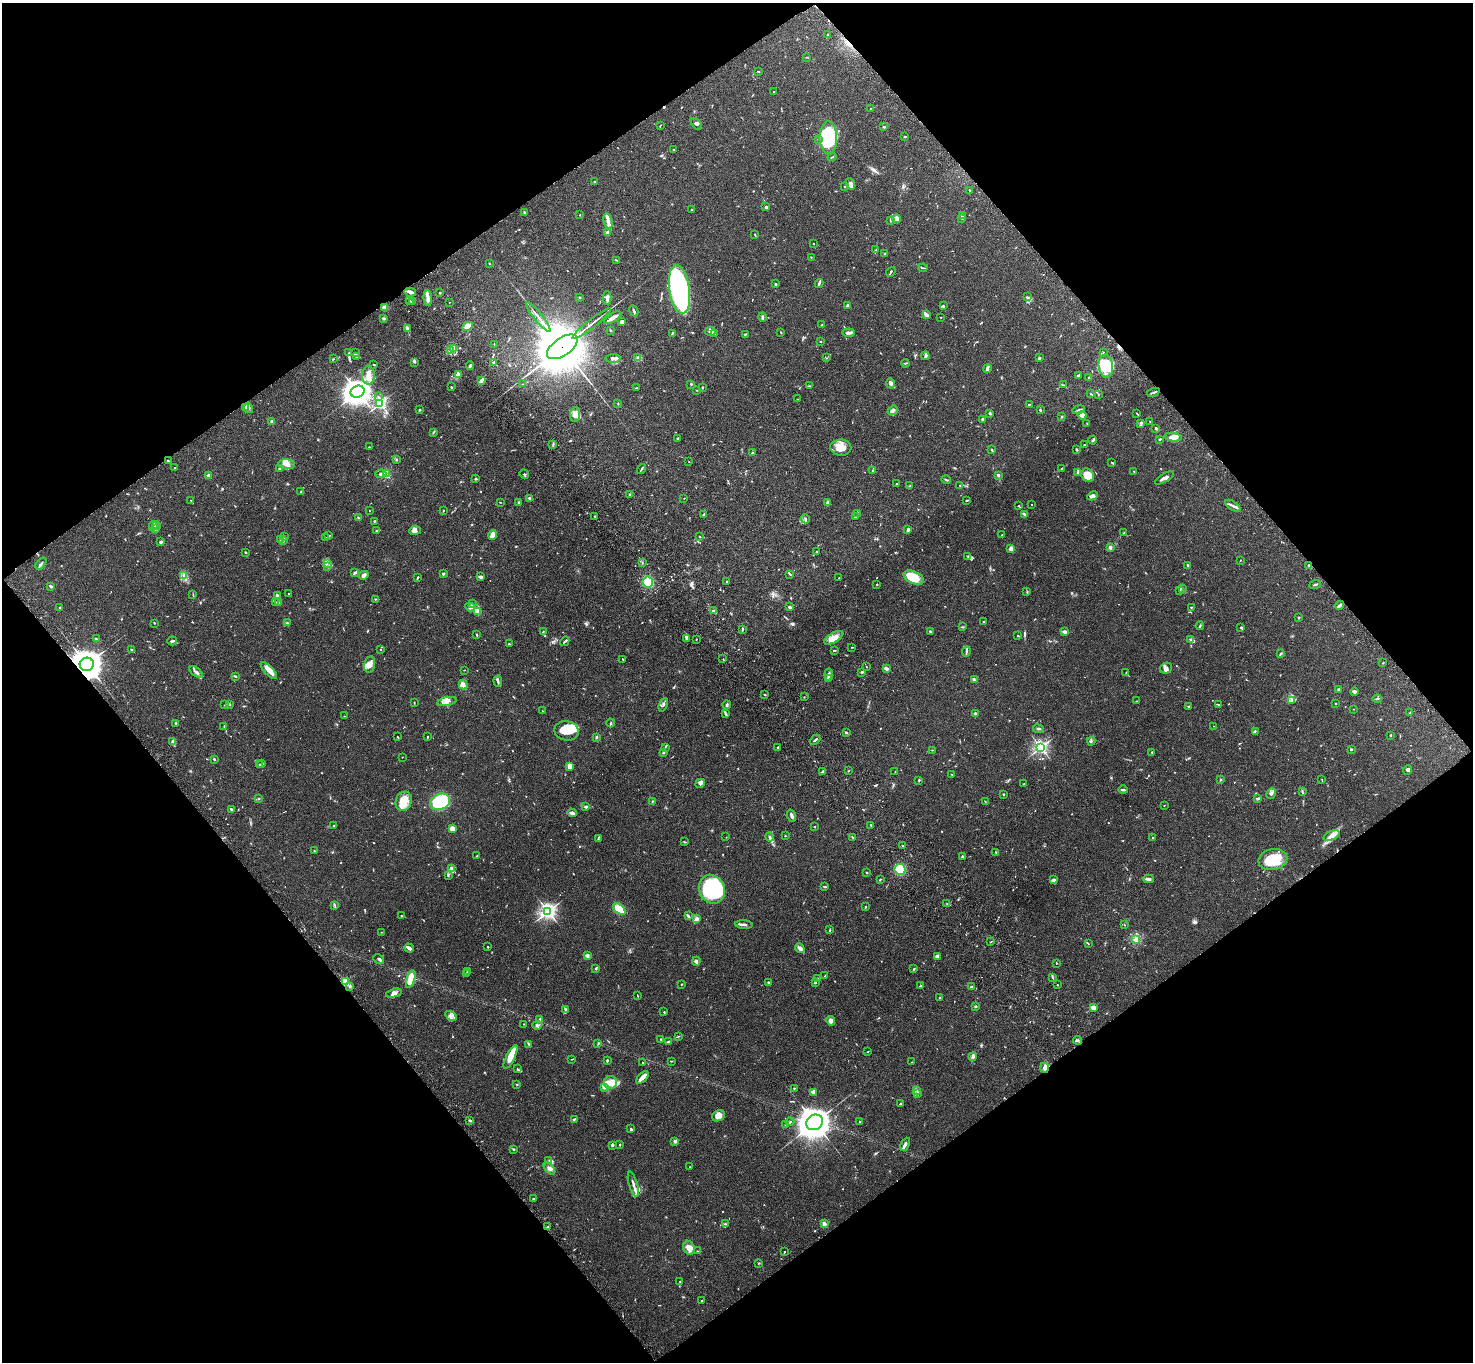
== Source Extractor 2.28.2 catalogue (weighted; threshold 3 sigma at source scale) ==
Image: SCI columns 103-5986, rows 240-5679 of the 6091 x 6060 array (HDU 1 of 3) = the unmasked area's bounding box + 8 px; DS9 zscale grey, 4 x 4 block average (1 PNG px = mean of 4 x 4 image px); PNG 1475 x 1364 px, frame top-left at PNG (2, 3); each listed source drawn as its Kron ellipse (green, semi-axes under 4 px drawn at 4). Shown black and unused: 49% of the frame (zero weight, under 3 of 4 exposures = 6% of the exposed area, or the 3 px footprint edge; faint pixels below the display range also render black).
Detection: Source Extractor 2.28.2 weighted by HDU 2 'WHT'. Background 0.0792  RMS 0.0059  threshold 0.0263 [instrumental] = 3 sigma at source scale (4.5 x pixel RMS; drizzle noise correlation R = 1.50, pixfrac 1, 0.05/0.05 arcsec/px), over >= 5 px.
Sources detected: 987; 3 too faint to see at this stretch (4 x 4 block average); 6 inside a brighter object's white glare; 5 cosmic-ray / hot-pixel residue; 3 long thin detections or spike segments (spike, bleed or trail) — neither listed nor drawn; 40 coinciding with a brighter row at this scale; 60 inside a brighter listed object's ellipse — not listed separately; of the other 870, all 500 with FLUX_AUTO >= 1.58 (the completeness limit of this list) listed and drawn (370 fainter detections not listed), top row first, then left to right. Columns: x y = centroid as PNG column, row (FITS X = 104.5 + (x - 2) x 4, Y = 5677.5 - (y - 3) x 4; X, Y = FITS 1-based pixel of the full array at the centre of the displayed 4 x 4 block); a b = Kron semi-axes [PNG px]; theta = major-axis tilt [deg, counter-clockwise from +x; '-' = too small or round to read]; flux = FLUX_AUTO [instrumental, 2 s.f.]
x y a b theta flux
827 34 3 2 - 2
806 57 2 2 - 1.9
758 72 2 2 - 3.5
774 92 3 2 - 1.6
870 108 2 2 - 2
696 124 7 3 -47 7.1
660 126 2 2 - 1.9
884 127 2 2 - 4.6
905 136 3 2 - 2.5
828 138 16 9 -90 260
818 139 2 2 - 2.3
673 150 2 2 - 2
832 157 4 2 - 3
594 181 2 2 - 3.3
850 184 6 3 -64 10
845 186 2 2 - 2
969 190 2 2 - 3.1
766 207 2 2 - 25
692 210 2 2 - 2.6
524 212 3 2 - 2.8
580 215 2 2 - 1.6
963 215 4 2 - 3.9
896 219 4 3 - 16
962 219 2 2 - 1.7
890 220 4 2 - 3.1
608 221 8 3 -74 17
608 232 2 2 - 12
755 235 2 2 - 2.5
813 243 2 2 - 1.6
876 250 3 2 - 1.9
885 254 2 2 - 1.6
811 257 2 2 - 1.7
617 260 3 2 - 2
489 263 2 2 - 2
923 268 4 2 - 3.2
891 272 5 2 - 3.3
819 283 4 2 - 5.3
775 284 2 2 - 12
679 290 24 10 -82 710
410 292 6 3 -12 16
440 293 2 2 - 3.6
579 297 3 2 - 2.2
1027 297 3 2 - 3.5
428 298 8 2 -87 15
607 298 6 2 90 17
410 300 2 2 - 5.6
412 302 2 2 - 4
449 302 2 2 - 2
847 305 3 3 - 4.1
943 306 4 2 - 4.2
384 307 2 2 - 82
634 311 6 2 -63 6.9
926 314 3 3 - 8.7
538 317 19 2 -51 18
762 317 4 2 - 6.9
941 317 2 2 - 1.7
383 318 4 2 - 3.9
613 318 10 2 31 27
622 322 4 3 - 9.2
592 323 24 2 38 18
822 325 3 2 - 2.2
468 326 5 4 - 26
407 329 4 3 - 6.5
610 330 2 2 - 2.4
710 331 5 2 - 6.8
781 332 3 2 - 2.8
672 333 3 2 - 4
714 333 4 3 - 11
849 333 6 2 6 16
745 334 4 2 - 2.9
820 341 2 2 - 3.3
494 344 2 2 - 1.7
562 347 18 9 35 26000
453 349 3 2 - 5
450 350 4 3 - 7.7
349 353 2 2 - 3.8
355 353 2 2 - 2.1
1103 353 2 2 - 2.9
925 356 4 2 - 7
357 357 2 2 - 1.6
613 358 7 3 3 12
638 358 4 3 - 6
826 358 2 2 - 2.1
1039 358 3 2 - 4.8
333 359 2 2 - 2.6
415 362 3 2 - 2
493 362 2 2 - 3
905 363 4 2 - 3
374 364 2 2 - 2.6
470 366 4 2 - 6.5
1106 366 12 7 -81 64
987 368 4 2 - 12
368 375 9 6 88 29
458 375 4 3 - 38
1078 375 3 2 - 5.8
1088 378 2 2 - 3.2
481 380 3 2 - 19
890 383 5 3 - 11
523 384 4 2 - 2.9
691 384 2 2 - 3.6
1063 385 2 2 - 1.9
810 386 2 2 - 2.3
451 387 3 2 - 4.2
702 387 3 2 - 2.8
636 388 2 2 - 2
697 390 2 2 - 2.2
357 392 7 6 - 3100
1153 392 6 2 22 6.3
1091 394 3 2 - 2.4
1098 394 2 2 - 1.8
378 396 2 2 - 1.8
797 399 2 2 - 1.7
380 403 2 2 - 620
618 403 2 2 - 2
1029 404 2 2 - 3.6
246 407 3 2 - 9.5
248 408 5 4 - 8.6
419 410 2 2 - 3.2
893 410 5 3 - 16
1040 410 2 2 - 5.1
1079 410 6 2 14 5.6
990 413 2 2 - 5.3
575 414 7 5 80 21
1137 414 4 2 - 2.7
1082 415 4 3 - 21
1062 417 3 2 - 2.7
983 419 2 2 - 7.7
272 422 4 3 - 7.6
1150 422 2 2 - 1.8
1087 423 2 2 - 1.6
1141 423 2 2 - 2
1155 428 3 2 - 3.8
433 432 4 2 - 2.9
1173 437 9 3 -7 31
677 438 2 2 - 2.9
1160 439 2 2 - 2
1093 440 4 2 - 4.4
553 444 3 2 - 2.7
1084 445 2 2 - 2.6
369 447 2 2 - 2
841 448 10 8 -2 51
992 449 3 2 - 3.3
1077 450 3 2 - 3.3
752 453 2 2 - 5.5
396 460 3 2 - 2.3
168 461 3 2 - 4.7
689 462 2 2 - 1.6
1112 463 3 2 - 3.4
286 464 8 4 -4 18
174 467 2 2 - 2.1
279 468 2 2 - 3.1
1062 468 2 2 - 2
641 469 5 2 - 4.4
873 470 2 2 - 3.5
1078 472 4 2 - 4.6
1134 472 4 2 - 1.8
381 474 5 3 - 9.5
386 474 2 2 - 230
524 474 5 2 - 3.6
209 475 2 2 - 63
998 475 3 2 - 5.5
1087 475 7 6 - 61
1165 478 11 2 32 12
476 479 3 2 - 4.1
946 480 5 2 - 4.1
897 484 2 2 - 3.3
960 485 2 2 - 1.9
909 486 2 2 - 2.1
301 492 3 2 - 3.5
630 494 3 2 - 2.6
1093 496 5 4 - 10
530 498 3 2 - 7.8
684 498 2 2 - 3.3
191 500 2 2 - 3.1
967 500 3 2 - 4.4
500 502 2 2 - 1.7
519 502 3 2 - 3.7
827 503 3 2 - 6.1
1031 504 2 2 - 1.7
1018 506 2 2 - 2.1
1233 506 9 2 -32 9.8
369 511 2 2 - 2
443 511 3 2 - 2.5
704 514 2 2 - 2.8
858 514 2 2 - 3.3
1024 514 4 2 - 4.3
595 516 3 2 - 3.4
855 517 3 2 - 2.1
358 518 3 2 - 3
805 519 4 2 - 4.5
374 521 3 2 - 3.1
153 526 5 3 - 9.4
156 526 4 2 - 5.4
155 528 4 2 - 4.8
415 530 6 3 8 13
908 530 3 2 - 9.7
376 531 3 2 - 2.5
1124 533 2 2 - 2.1
492 535 5 4 - 18
1002 535 3 2 - 2.5
285 536 2 2 - 1.7
328 536 3 2 - 2.5
700 537 3 2 - 2
325 538 2 2 - 2.2
281 540 2 2 - 1.6
283 540 2 2 - 2.2
161 542 2 2 - 33
1110 547 2 2 - 40
1011 549 4 2 - 16
246 552 2 2 - 3.1
817 552 3 2 - 3.1
968 557 2 2 - 2.2
1240 560 2 2 - 1.7
642 562 3 2 - 1.8
41 563 7 2 53 5.8
327 563 3 2 - 3.5
1188 565 3 2 - 4.1
1309 565 3 2 - 4.8
328 567 3 2 - 3.7
355 573 3 2 - 8.1
443 574 3 2 - 5.7
790 574 2 2 - 2.5
364 575 5 3 - 11
184 576 2 2 - 2.3
481 577 2 2 - 16
914 577 11 6 -25 110
417 578 3 2 - 4.4
839 578 2 2 - 1.9
727 581 2 2 - 2.7
648 582 5 5 - 61
877 584 2 2 - 3.1
1315 584 6 2 19 4.4
50 586 3 2 - 6.6
1182 589 4 2 - 9.1
1180 590 3 2 - 2.2
1027 592 2 2 - 1.6
289 594 2 2 - 1.6
193 595 2 2 - 3
277 595 3 2 - 6.6
376 599 2 2 - 2.4
276 602 2 2 - 1.6
279 602 2 2 - 3.6
473 604 4 2 - 2.8
1339 605 5 2 - 12
470 607 5 3 - 8.7
790 607 4 2 - 7.8
1191 607 2 2 - 2.4
60 608 3 2 - 2.6
714 611 3 2 - 4.3
478 612 4 2 - 3.7
1298 618 2 2 - 3.8
983 621 2 2 - 7.2
154 623 2 2 - 2.4
288 623 3 2 - 3.2
1200 626 4 2 - 3.8
963 627 4 2 - 3.6
1241 628 4 2 - 3.6
742 630 4 2 - 2.8
543 631 2 2 - 1.9
930 631 3 2 - 3.7
1065 632 3 2 - 12
476 635 3 2 - 4.1
1018 636 3 2 - 1.7
687 638 3 3 - 7.6
834 638 10 5 30 38
96 639 3 2 - 2.3
696 639 2 2 - 2.5
1191 640 3 2 - 9.2
172 641 5 2 - 7.3
565 641 5 2 - 4.6
509 644 2 2 - 3.3
852 647 3 2 - 1.8
132 650 4 2 - 2.6
380 650 2 2 - 2.4
834 650 3 2 - 3.5
966 652 5 2 - 6.7
1280 654 4 2 - 3.9
622 659 3 2 - 1.9
723 659 2 2 - 1.8
1383 663 3 2 - 1.8
87 664 7 6 - 5900
369 664 8 5 77 24
866 667 2 2 - 1.7
886 668 3 2 - 17
1166 668 6 5 - 15
269 670 10 4 -46 38
464 670 2 2 - 1.6
196 672 7 2 -39 16
861 672 3 2 - 4.7
1126 673 4 2 - 1.9
829 674 6 2 84 9
235 676 3 2 - 4
828 678 3 2 - 20
974 680 4 2 - 3.8
498 681 5 3 - 6.3
463 684 5 3 - 18
1339 689 2 2 - 28
1354 692 4 2 - 15
765 695 2 2 - 2.2
804 697 2 2 - 1.8
1377 699 4 2 - 3.1
447 701 10 3 12 15
1136 701 2 2 - 1.8
1291 701 3 2 - 4.9
414 703 3 2 - 1.9
1336 703 2 2 - 2.2
1218 704 3 2 - 2.5
225 705 2 2 - 3.4
230 705 2 2 - 3
663 705 7 3 69 6.7
727 705 4 2 - 5.9
1189 706 3 2 - 3.6
1353 709 2 2 - 1.9
542 711 3 2 - 1.7
725 713 3 2 - 3.1
975 713 3 2 - 3.6
1410 713 2 2 - 3
344 716 2 2 - 2.8
611 723 4 2 - 4.2
176 724 4 2 - 3.3
224 726 2 2 - 2.2
1214 726 3 2 - 1.6
1038 729 5 2 - 6.1
566 731 12 9 -13 82
1255 731 3 2 - 3.1
846 733 2 2 - 7.2
1390 735 2 2 - 6.3
398 737 2 2 - 2.9
428 737 2 2 - 2.4
596 737 2 2 - 5.3
815 740 6 2 43 5.8
1091 741 4 2 - 4.3
173 742 4 3 - 14
665 747 3 2 - 2.9
1041 747 3 2 - 750
777 748 2 2 - 1.7
1351 749 2 2 - 3.8
932 750 2 2 - 2.7
1152 752 3 2 - 2.6
663 753 3 2 - 3.8
402 757 2 2 - 2.8
214 759 2 2 - 3.3
262 763 4 2 - 4.3
260 765 3 2 - 3.4
570 766 3 2 - 48
1408 770 5 4 - 6.3
823 771 3 2 - 8.2
848 771 3 2 - 2
895 772 2 2 - 1.7
951 774 2 2 - 1.8
1221 779 2 2 - 2.3
1322 779 2 2 - 1.9
919 780 3 2 - 2.6
700 783 5 3 - 9.4
1024 784 2 2 - 2.7
1123 790 5 2 - 5.8
1302 791 2 2 - 2.3
1003 794 2 2 - 11
1271 794 5 3 - 6.8
1257 798 4 2 - 4.8
259 799 2 2 - 1.9
404 801 10 8 69 54
652 801 2 2 - 3.6
985 801 2 2 - 1.7
440 802 10 8 21 210
1164 806 2 2 - 2.4
586 807 3 2 - 7.1
231 809 2 2 - 5.3
572 813 5 2 - 16
792 816 6 3 -70 8.2
871 825 3 2 - 4.7
334 826 2 2 - 7
814 826 2 2 - 11
452 829 3 3 - 24
1332 835 8 4 22 20
785 836 2 2 - 2.1
726 837 2 2 - 1.7
770 837 4 3 - 6.1
852 837 2 2 - 2.1
1153 837 2 2 - 2.3
598 839 4 2 - 3.2
684 842 3 2 - 2.6
903 846 2 2 - 2.3
314 851 2 2 - 1.8
996 852 3 2 - 1.9
477 856 2 2 - 1.9
962 857 3 2 - 3.8
1273 859 14 10 12 110
452 868 3 2 - 5.4
900 869 5 5 - 130
867 872 2 2 - 3.5
448 875 2 2 - 2.7
880 879 2 2 - 3.2
1148 879 5 3 - 7.3
1053 880 4 3 - 9.3
825 887 4 2 - 3.6
712 889 14 12 -66 390
947 904 2 2 - 2
335 905 3 2 - 3.4
866 907 3 2 - 2.9
619 909 7 4 -41 98
548 911 3 3 - 1200
401 916 3 2 - 2
688 916 3 2 - 8
696 919 3 3 - 8.6
744 924 9 2 -5 11
1124 925 2 2 - 2
830 930 4 2 - 3.2
381 932 3 2 - 1.7
1136 939 3 2 - 5
991 942 3 2 - 2.2
1088 943 3 2 - 2.4
488 947 2 2 - 4.4
409 948 5 2 - 29
800 948 5 3 - 8.9
587 956 2 2 - 47
937 957 2 2 - 21
379 959 6 2 -37 5.3
696 961 4 3 - 6.9
1056 963 3 2 - 1.9
596 968 3 2 - 3
914 969 2 2 - 5.5
468 971 2 2 - 3.9
466 974 2 2 - 2.6
825 976 3 2 - 1.6
1053 977 3 2 - 2
411 979 9 4 74 75
817 979 2 2 - 5
345 982 2 2 - 250
815 982 3 2 - 4
769 983 3 2 - 5.3
681 984 2 2 - 1.7
1057 985 2 2 - 2.9
350 986 2 2 - 1.6
921 986 2 2 - 2.1
972 986 3 2 - 5.3
394 993 8 4 17 14
637 996 3 2 - 1.7
940 998 3 2 - 3.3
976 1006 2 2 - 6.4
1093 1008 4 3 - 26
565 1010 4 3 - 5.1
664 1012 2 2 - 2.9
451 1016 6 2 -30 8.8
540 1019 2 2 - 13
831 1021 5 4 - 25
524 1024 2 2 - 2.2
537 1025 5 3 - 7.1
678 1036 2 2 - 1.7
661 1039 2 2 - 3.2
1077 1040 4 3 - 5.3
668 1041 3 2 - 3.1
529 1044 4 2 - 2.6
598 1044 2 2 - 2
868 1051 3 2 - 1.9
511 1057 13 4 63 54
973 1057 4 2 - 5.1
572 1059 3 2 - 2.6
607 1060 2 2 - 5.6
672 1061 2 2 - 2.2
912 1062 2 2 - 2.4
642 1063 2 2 - 3.2
1045 1068 5 4 - 12
517 1069 2 2 - 2.4
642 1077 8 3 48 22
610 1083 6 6 - 33
517 1084 2 2 - 2.6
605 1087 3 2 - 3.6
794 1088 2 2 - 3.8
917 1090 4 3 - 5
814 1093 4 3 - 4.1
917 1093 2 2 - 1.6
900 1104 3 2 - 4.8
719 1116 7 5 27 25
574 1119 2 2 - 4.8
470 1121 3 2 - 6.6
790 1122 4 2 - 3.9
814 1122 8 7 - 5700
860 1122 3 2 - 2.2
785 1124 3 2 - 1.8
631 1129 4 2 - 4.4
675 1141 2 2 - 13
905 1144 7 3 63 12
612 1145 2 2 - 8.6
620 1145 3 2 - 1.6
513 1149 3 2 - 4.5
549 1161 3 2 - 4.3
689 1167 3 2 - 1.8
549 1168 7 2 -46 8.7
633 1184 13 2 -74 18
534 1199 3 2 - 2.9
725 1224 3 2 - 3.7
824 1224 4 2 - 25
548 1226 2 2 - 2
689 1248 7 5 -59 26
697 1251 2 2 - 1.7
785 1251 2 2 - 2.2
759 1263 3 2 - 2.9
680 1281 2 2 - 1.8
702 1300 2 2 - 1.6
Overlapping masked pixels (flux is a lower limit): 4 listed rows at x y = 562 347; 87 664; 345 982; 1045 1068
Diffuse or blended objects may show on this block-average render without a row.